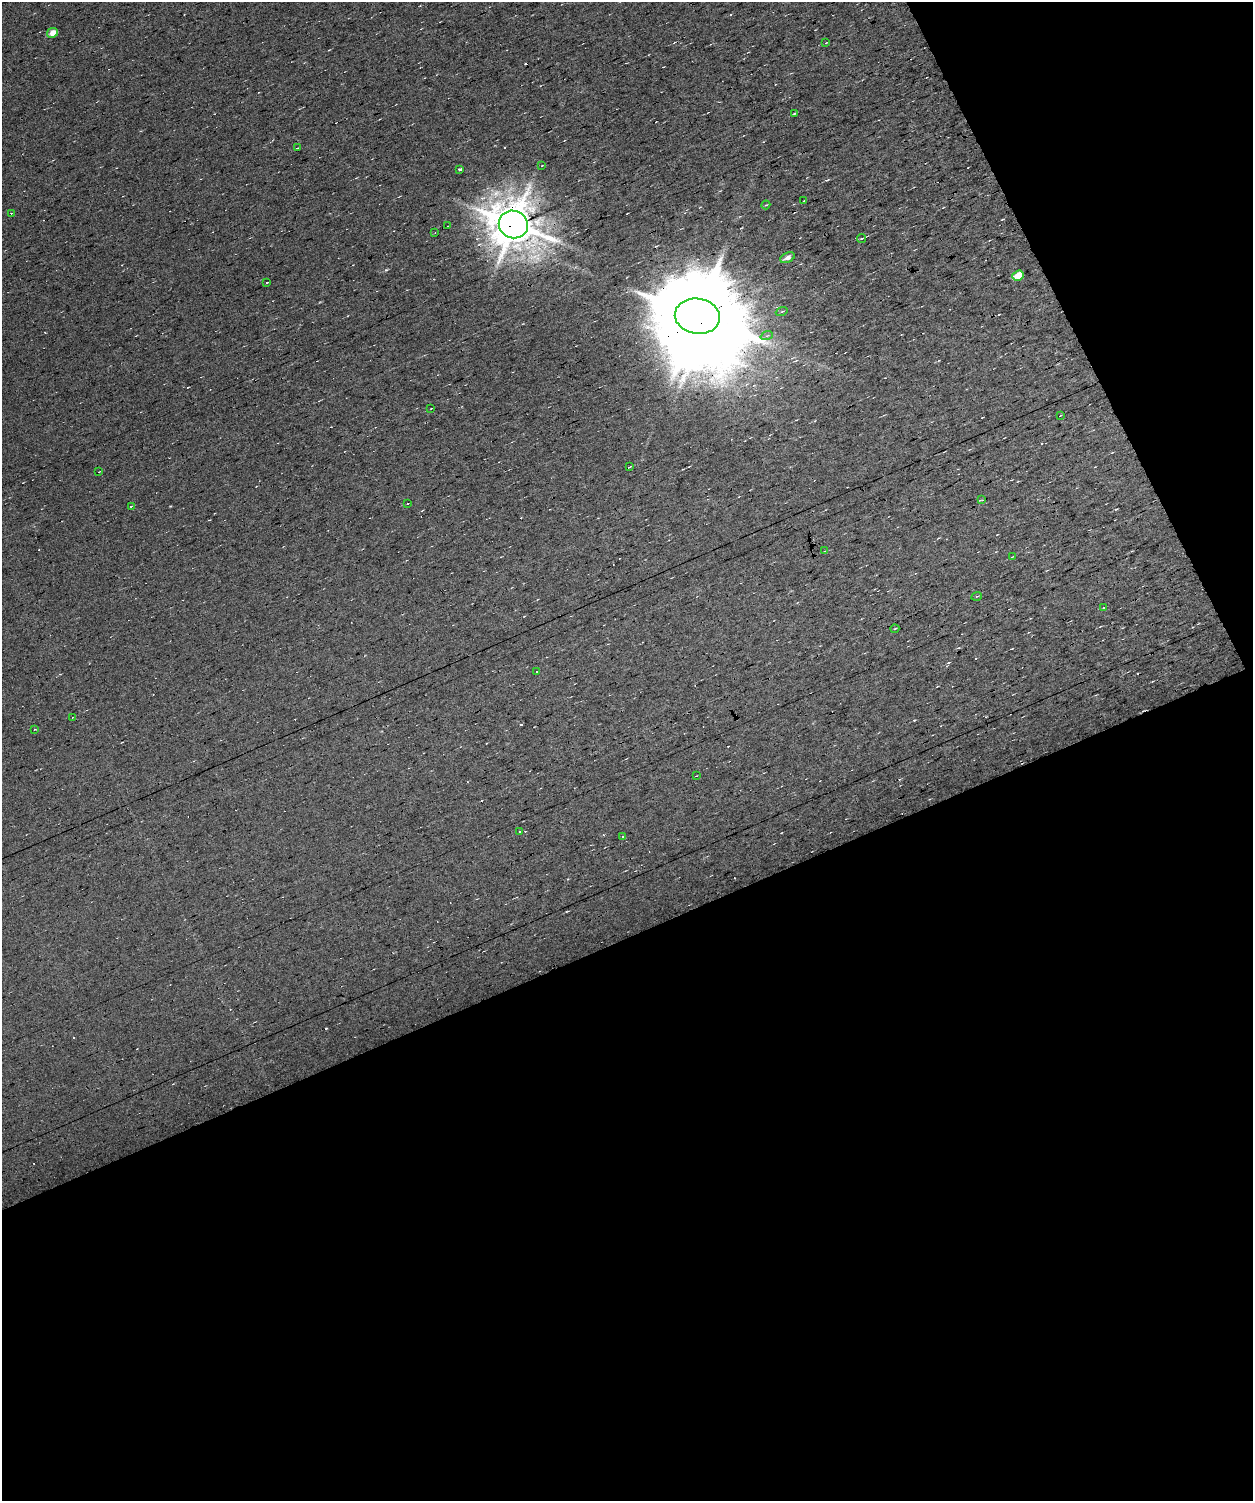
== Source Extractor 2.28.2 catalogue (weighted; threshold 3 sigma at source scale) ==
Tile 9 of 3 x 3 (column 3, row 3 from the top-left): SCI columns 2503-3753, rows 88-1586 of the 3753 x 4701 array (HDU 1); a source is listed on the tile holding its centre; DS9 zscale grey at full resolution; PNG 1255 x 1503 px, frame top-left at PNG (2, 2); each listed source drawn as its Kron ellipse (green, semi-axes under 4 px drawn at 4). Shown black and unused: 44% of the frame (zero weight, under 7 of 13 exposures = <1% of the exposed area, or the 3 px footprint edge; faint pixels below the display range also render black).
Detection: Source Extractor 2.28.2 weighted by HDU 2 'WHT'; one run over the whole footprint, this tile lists its part. Background 0.0151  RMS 0.0061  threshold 0.0249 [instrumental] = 3 sigma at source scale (4.09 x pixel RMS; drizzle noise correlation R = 1.36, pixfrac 0.8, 0.0396/0.0396 arcsec/px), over >= 5 px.
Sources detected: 66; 1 inside a brighter object's white glare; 28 cosmic-ray / hot-pixel residue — neither listed nor drawn; the other 37 listed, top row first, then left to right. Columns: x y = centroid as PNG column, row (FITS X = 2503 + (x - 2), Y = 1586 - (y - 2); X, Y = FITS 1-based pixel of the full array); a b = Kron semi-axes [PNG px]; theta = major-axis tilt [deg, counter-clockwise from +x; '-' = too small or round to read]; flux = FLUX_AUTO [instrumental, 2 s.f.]
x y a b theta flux
52 33 6 5 - 5.2
826 43 4 2 - 0.44
794 114 3 2 - 0.83
297 148 3 2 - 0.38
542 165 3 2 - 0.4
460 169 3 3 - 5.2
803 201 3 2 - 0.44
766 205 4 3 - 0.5
11 213 3 2 - 0.88
513 224 15 13 -27 2100
448 226 3 2 - 0.43
435 233 3 2 - 0.4
862 239 5 3 - 3.5
787 258 8 4 27 2.8
1018 275 6 5 - 13
267 282 3 2 - 0.6
782 312 6 3 20 0.8
697 316 23 17 -8 11000
767 335 6 4 21 1.2
431 408 3 2 - 0.39
1060 416 3 2 - 0.31
629 467 4 2 - 0.71
99 472 3 2 - 0.36
982 500 3 2 - 0.42
408 504 3 2 - 1
131 506 4 3 - 0.78
824 551 3 2 - 0.37
1012 557 3 2 - 0.34
977 596 5 3 - 0.56
1104 607 3 2 - 0.47
895 629 4 3 - 0.51
537 671 2 2 - 0.32
73 717 3 2 - 0.54
35 729 3 2 - 1
696 776 3 2 - 0.38
520 831 4 2 - 0.41
622 837 3 3 - 1.2
Overlapping masked pixels (flux is a lower limit): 2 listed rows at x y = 513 224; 697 316
Unlisted compact peaks at least as high as the median listed source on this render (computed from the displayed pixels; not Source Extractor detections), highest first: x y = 386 270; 170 506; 914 720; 1116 509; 827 180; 504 147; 524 616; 319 302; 568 879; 627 277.